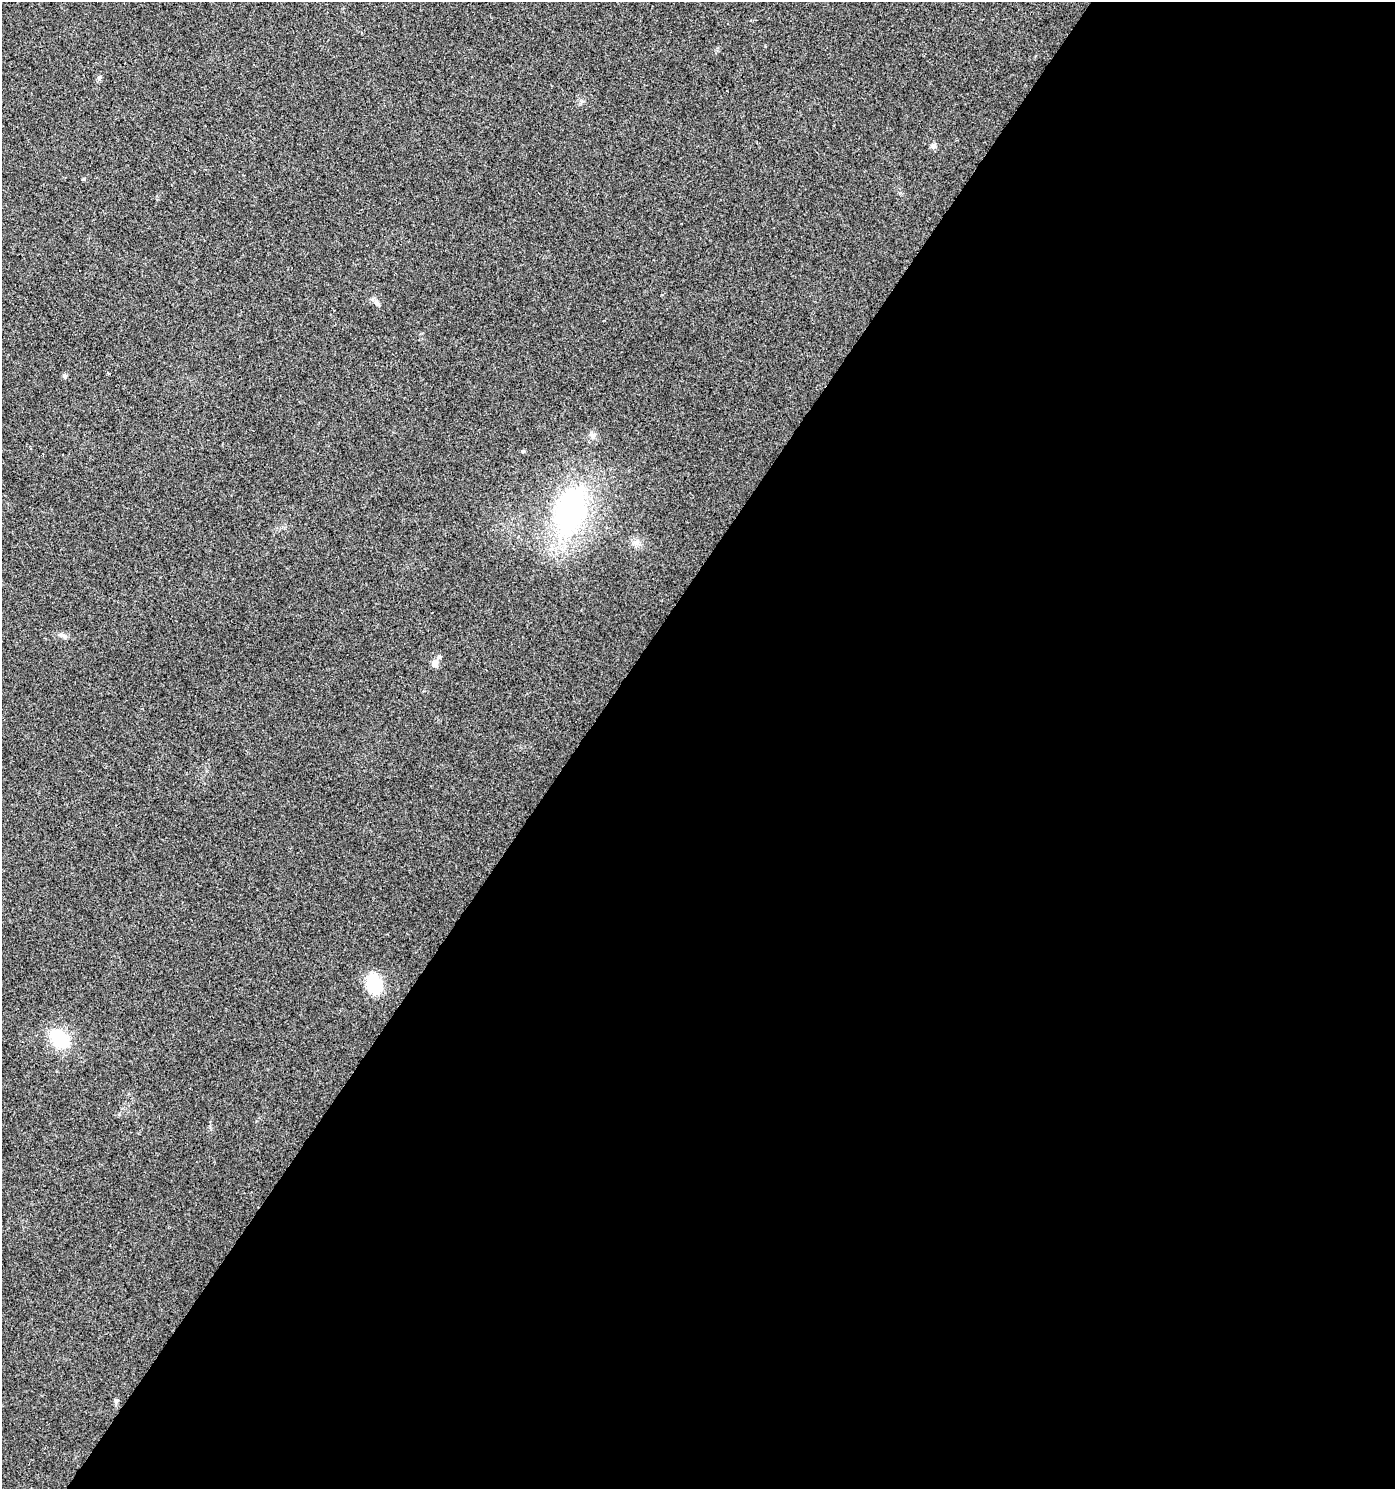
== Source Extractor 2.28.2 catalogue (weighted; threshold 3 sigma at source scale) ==
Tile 12 of 4 x 4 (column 4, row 3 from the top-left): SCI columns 4426-5818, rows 1488-2974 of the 6000 x 5953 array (HDU 1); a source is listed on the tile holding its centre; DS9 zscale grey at full resolution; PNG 1397 x 1491 px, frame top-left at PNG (2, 2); no overlay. Shown black and unused: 59% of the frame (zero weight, under 2 of 3 exposures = <1% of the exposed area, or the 3 px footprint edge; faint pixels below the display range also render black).
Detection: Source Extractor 2.28.2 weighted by HDU 2 'WHT'; one run over the whole footprint, this tile lists its part. Background 0.049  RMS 0.0067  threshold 0.0303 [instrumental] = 3 sigma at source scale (4.5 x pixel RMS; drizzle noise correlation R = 1.50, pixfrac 1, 0.0396/0.0396 arcsec/px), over >= 5 px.
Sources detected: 13; all 13 listed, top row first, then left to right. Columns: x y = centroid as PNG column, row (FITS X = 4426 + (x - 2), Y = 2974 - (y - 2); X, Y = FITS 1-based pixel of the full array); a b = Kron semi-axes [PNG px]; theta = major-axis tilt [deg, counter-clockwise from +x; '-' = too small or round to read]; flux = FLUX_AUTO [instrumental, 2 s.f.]
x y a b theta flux
99 77 7 5 44 1.4
933 146 8 7 - 2.1
84 179 4 3 - 0.79
376 302 9 6 -68 2.4
65 376 5 4 - 1.6
523 451 4 4 - 1.1
570 511 69 39 73 130
637 542 9 8 - 3.1
64 636 11 5 -19 2.2
435 663 10 7 -86 5.1
374 984 15 11 -70 38
59 1038 19 12 -41 32
116 1401 6 5 - 1.3
Unlisted compact peaks at least as high as the median listed source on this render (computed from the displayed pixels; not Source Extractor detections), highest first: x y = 591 432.